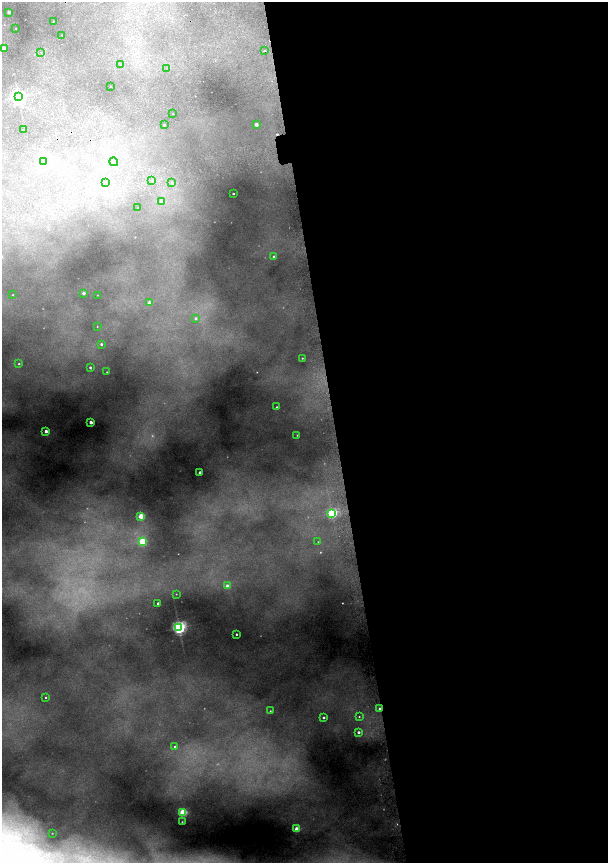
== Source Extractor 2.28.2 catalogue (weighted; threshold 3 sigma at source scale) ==
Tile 8 of 4 x 4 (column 4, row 2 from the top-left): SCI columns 3969-5180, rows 3442-5162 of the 5396 x 6882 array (HDU 1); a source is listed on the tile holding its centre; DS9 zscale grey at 2 x 2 block average (1 PNG px = mean of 2 x 2 image px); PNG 610 x 865 px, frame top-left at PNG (2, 2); each listed source drawn as its Kron ellipse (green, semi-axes under 4 px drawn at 4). Shown black and unused: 45% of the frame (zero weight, under 2 of 4 exposures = <1% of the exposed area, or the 3 px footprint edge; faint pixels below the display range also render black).
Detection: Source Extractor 2.28.2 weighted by HDU 2 'WHT'; one run over the whole footprint, this tile lists its part. Background 0.744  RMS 0.022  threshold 0.0968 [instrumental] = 3 sigma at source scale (4.5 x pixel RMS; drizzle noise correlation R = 1.50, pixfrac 1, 0.05/0.05 arcsec/px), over >= 5 px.
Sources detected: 67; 5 too faint to see at this stretch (2 x 2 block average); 2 cosmic-ray / hot-pixel residue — neither listed nor drawn; the other 60 listed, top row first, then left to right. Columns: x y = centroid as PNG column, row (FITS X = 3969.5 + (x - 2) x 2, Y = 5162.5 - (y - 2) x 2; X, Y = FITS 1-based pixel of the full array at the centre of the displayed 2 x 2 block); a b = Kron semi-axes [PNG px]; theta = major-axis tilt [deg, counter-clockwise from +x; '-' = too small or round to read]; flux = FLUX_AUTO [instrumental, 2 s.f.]
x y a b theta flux
9 12 2 2 - 13
53 21 2 2 - 1.9
16 28 2 2 - 1.7
62 35 2 2 - 1.8
3 49 2 2 - 55
265 51 2 2 - 56
41 52 2 2 - 2.1
121 65 2 2 - 2.7
166 68 2 2 - 2.7
110 87 2 2 - 1.9
18 97 4 3 - 1400
173 114 2 2 - 1.8
256 124 2 2 - 36
164 125 2 2 - 6.1
23 129 2 2 - 13
44 162 3 3 - 11
114 162 4 3 - 13
152 181 3 3 - 5.9
106 183 2 2 - 3
172 183 3 3 - 6.9
233 194 2 2 - 3.9
162 201 3 3 - 29
138 208 2 2 - 2.3
273 256 2 2 - 4.4
83 293 2 2 - 18
13 295 2 2 - 1.8
97 295 2 2 - 1.8
149 303 2 2 - 41
195 318 3 3 - 11
97 327 2 2 - 2
101 344 3 2 - 7.7
302 358 2 2 - 2.8
19 364 2 2 - 3.8
90 367 2 2 - 7.4
107 372 2 2 - 1.8
277 407 2 2 - 3.8
91 422 2 2 - 29
46 431 2 2 - 27
297 435 2 2 - 1.8
200 472 2 2 - 11
332 513 3 3 - 580
141 516 3 3 - 120
142 542 3 3 - 250
318 542 2 2 - 1.8
227 586 2 2 - 44
176 594 2 2 - 1.8
158 603 2 2 - 8
179 628 4 3 - 1400
236 634 2 2 - 6.4
45 697 2 2 - 3.9
379 709 2 2 - 8.4
270 711 2 2 - 2.3
359 717 3 3 - 3.6
323 718 2 2 - 9.1
358 732 3 2 - 13
175 747 3 2 - 6.6
183 812 3 3 - 300
182 822 2 2 - 2.7
297 829 2 2 - 97
52 833 2 2 - 1.7
Overlapping masked pixels (flux is a lower limit): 1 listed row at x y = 379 709
Diffuse or blended objects may show on this block-average render without a row.